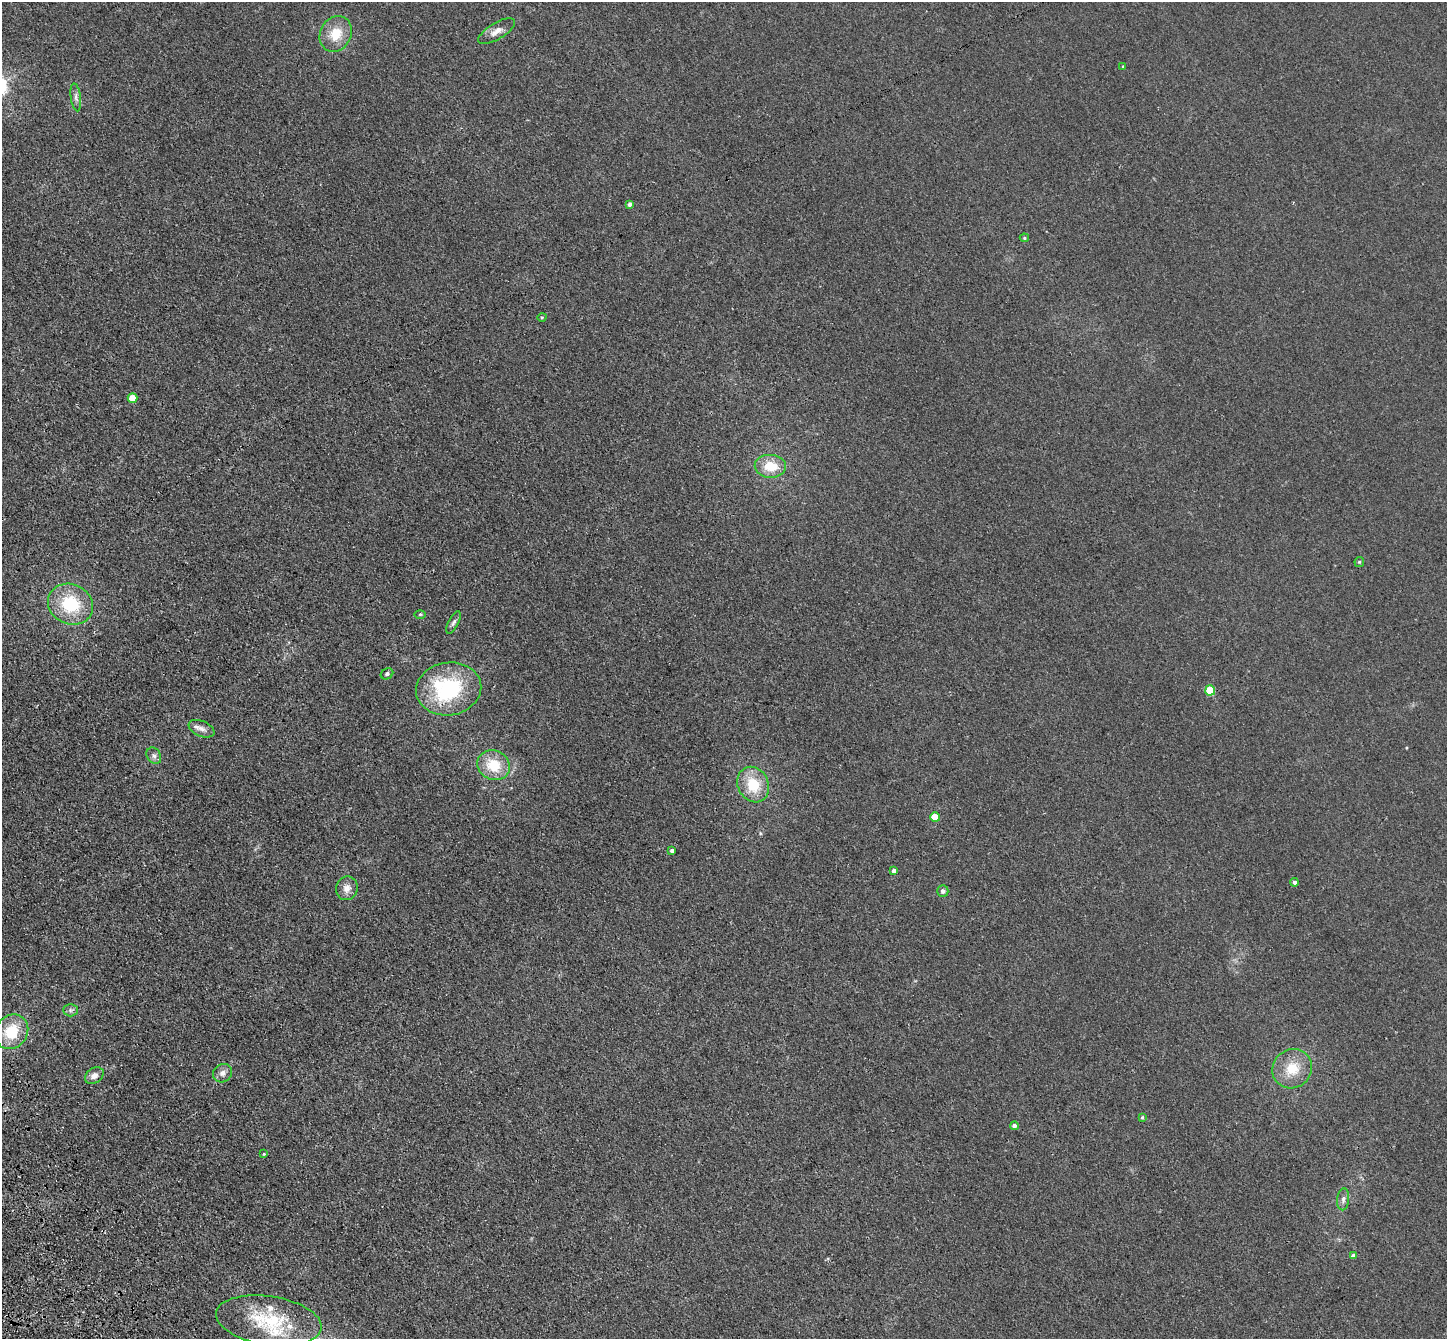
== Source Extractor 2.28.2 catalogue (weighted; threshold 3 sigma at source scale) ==
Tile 7 of 4 x 4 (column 3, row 2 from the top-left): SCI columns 2994-4438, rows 2895-4231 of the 5985 x 5924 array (HDU 1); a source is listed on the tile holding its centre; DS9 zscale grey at full resolution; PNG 1449 x 1341 px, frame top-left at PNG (2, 2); each listed source drawn as its Kron ellipse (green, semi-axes under 4 px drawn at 4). Shown black and unused: <1% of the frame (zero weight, under 3 of 4 exposures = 6% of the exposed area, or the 3 px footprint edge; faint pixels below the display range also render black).
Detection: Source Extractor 2.28.2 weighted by HDU 2 'WHT'; one run over the whole footprint, this tile lists its part. Background 0.0407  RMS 0.0058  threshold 0.0263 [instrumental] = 3 sigma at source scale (4.5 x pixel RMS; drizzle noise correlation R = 1.50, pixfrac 1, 0.05/0.05 arcsec/px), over >= 5 px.
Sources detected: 40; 3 inside a brighter listed object's ellipse — not listed separately; the other 37 listed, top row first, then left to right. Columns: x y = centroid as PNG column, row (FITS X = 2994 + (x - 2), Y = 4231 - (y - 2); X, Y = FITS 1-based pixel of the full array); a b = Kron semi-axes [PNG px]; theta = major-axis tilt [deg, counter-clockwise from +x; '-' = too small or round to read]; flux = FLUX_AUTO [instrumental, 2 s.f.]
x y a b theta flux
496 31 21 8 31 4.9
336 34 18 15 62 13
1123 66 4 3 - 0.5
76 97 14 5 -82 2.3
630 204 4 4 - 2.3
1024 238 4 4 - 0.67
542 317 5 3 - 0.47
132 398 5 5 - 12
770 466 15 11 -3 13
1359 562 5 5 - 0.72
70 604 23 20 -24 29
420 614 6 4 0 0.65
454 622 12 5 62 1.8
387 674 6 5 - 1.1
449 689 33 26 8 56
1210 690 5 5 - 26
201 729 14 7 -23 3.2
154 756 9 7 -57 2.1
494 765 17 14 -27 17
753 785 18 15 -62 18
935 817 5 4 - 13
672 851 4 3 - 1.8
894 871 4 4 - 2.9
1294 882 4 4 - 1.6
347 888 12 10 74 4.6
943 891 6 5 - 1.8
70 1010 7 6 - 1.5
12 1032 18 16 53 19
1292 1069 20 19 - 15
222 1073 10 9 - 3
94 1076 10 7 34 3.1
1142 1117 4 3 - 0.74
1014 1126 4 4 - 2.1
264 1154 4 3 - 0.53
1343 1199 11 6 84 2.2
1353 1256 4 4 - 3.1
269 1321 53 24 -9 38